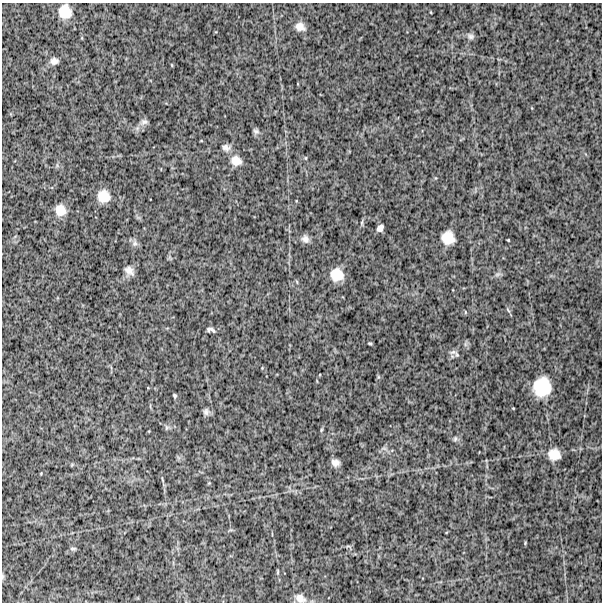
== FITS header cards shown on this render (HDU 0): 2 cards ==
NAXIS1  =                  600
NAXIS2  =                  600

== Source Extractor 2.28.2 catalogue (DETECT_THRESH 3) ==
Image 600 x 600 px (HDU 0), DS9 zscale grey, 1 PNG px = 1 image px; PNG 604 x 604 px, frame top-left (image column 1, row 600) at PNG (2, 3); no overlay
Background 1220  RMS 270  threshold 805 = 3 sigma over >= 5 px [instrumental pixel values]
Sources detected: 40; all 40 listed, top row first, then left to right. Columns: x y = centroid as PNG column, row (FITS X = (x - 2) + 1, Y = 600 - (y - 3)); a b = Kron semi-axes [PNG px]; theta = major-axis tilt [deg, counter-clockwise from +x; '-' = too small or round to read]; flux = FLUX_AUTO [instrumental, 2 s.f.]
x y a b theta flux
65 12 14 12 -76 320000
300 27 13 10 -24 140000
470 36 10 8 -21 58000
54 61 10 8 -1 86000
172 65 5 3 - 13000
144 122 10 7 11 60000
256 131 8 7 - 44000
226 147 11 8 -21 83000
306 158 5 3 - 17000
236 161 13 11 -18 180000
103 196 13 12 - 290000
60 210 12 11 - 220000
362 223 7 4 90 25000
380 228 7 5 49 78000
448 238 11 11 - 300000
305 239 10 8 -55 87000
508 240 3 2 - 14000
135 243 9 7 78 68000
129 271 11 7 -47 110000
497 274 9 4 9 41000
337 275 12 11 - 310000
508 310 8 3 -58 28000
211 330 9 4 -15 53000
370 343 4 3 - 21000
453 352 10 6 11 59000
542 387 16 15 - 660000
175 396 5 4 - 28000
206 412 10 8 76 64000
167 427 7 5 72 37000
321 430 6 3 71 21000
455 439 7 5 75 36000
384 448 7 4 -19 34000
554 454 12 11 - 250000
335 463 7 6 - 92000
162 480 9 3 -69 29000
525 543 4 3 - 15000
73 548 9 3 0 26000
278 572 6 4 89 19000
3 576 7 4 90 25000
300 598 13 9 -26 120000
At the frame edge (FLAGS 8, measured only in part): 1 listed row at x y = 3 576